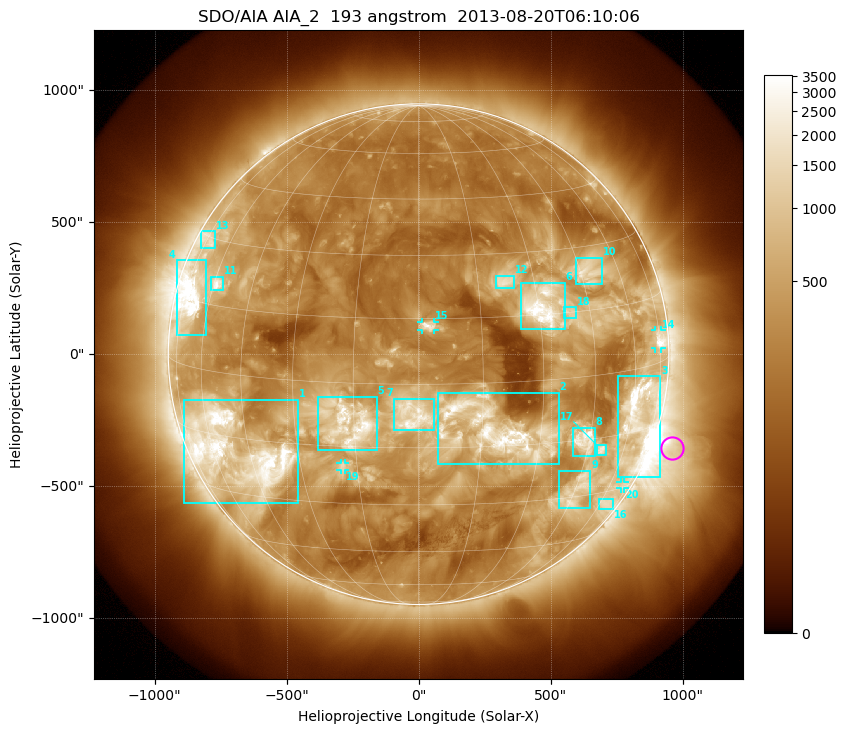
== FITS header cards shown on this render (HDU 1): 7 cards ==
TELESCOP= 'SDO/AIA'
INSTRUME= 'AIA_2'
WAVELNTH=                  193
WAVEUNIT= 'angstrom'
DATE-OBS= '2013-08-20T06:10:06.84'
CTYPE1  = 'HPLN-TAN'
CTYPE2  = 'HPLT-TAN'

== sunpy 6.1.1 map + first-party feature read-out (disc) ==
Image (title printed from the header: SDO/AIA AIA_2  193 angstrom  2013-08-20T06:10:06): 1024 x 1024 px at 2.4 arcsec/px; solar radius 948 arcsec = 395 px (full disc in frame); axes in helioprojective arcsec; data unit not stated in the header (colour bar unlabelled)
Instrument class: DISC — disc imager (sunpy class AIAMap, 193 A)
Bright regions (active regions / flare kernels): reference = the median radial profile (limb darkening/brightening removed); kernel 9 px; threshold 5 sigma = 842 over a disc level ~301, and >= 1.15x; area >= 12 px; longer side >= 9 px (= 22 arcsec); searched inside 0.97 R_sun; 20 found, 20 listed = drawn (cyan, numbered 1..; 4 of them under ~33 arcsec drawn as corner ticks so the feature stays visible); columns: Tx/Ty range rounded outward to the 5 arcsec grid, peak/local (2 s.f.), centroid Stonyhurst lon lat
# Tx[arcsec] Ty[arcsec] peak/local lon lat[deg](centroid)
1 -890..-455 -565..-170 13 -50 -18
2 70..530 -415..-145 12 +18 -11
3 755..915 -465..-85 14 +63 -11
4 -920..-805 70..355 14 -70 +16
5 -385..-155 -365..-160 11 -16 -10
6 385..555 95..270 14 +31 +17
7 -95..60 -290..-165 11 -1 -7
8 585..670 -385..-275 11 +43 -15
9 530..650 -585..-440 5.7 +46 -28
10 595..695 265..365 6.7 +48 +24
11 -790..-740 240..295 9.2 -59 +20
12 295..365 250..300 5.5 +22 +23
13 -825..-770 400..465 4.4 -73 +29
14 895..920 20..90 8.7 +74 +5
15 10..60 90..125 7.2 +2 +13
16 685..740 -585..-545 4.3 +63 -33
17 675..710 -385..-340 6.7 +50 -18
18 550..600 135..180 4.1 +39 +15
19 -295..-275 -440..-410 4.1 -19 -20
20 765..780 -510..-485 3.3 +69 -29
Off-limb structures (1.02-1.3 R_sun): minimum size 162 px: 2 found; the strongest spans PA ~220..290 deg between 1.02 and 1.3 R_sun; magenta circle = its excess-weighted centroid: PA ~250 deg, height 1.08 R_sun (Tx ~960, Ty ~-355 arcsec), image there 4.1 x the reference